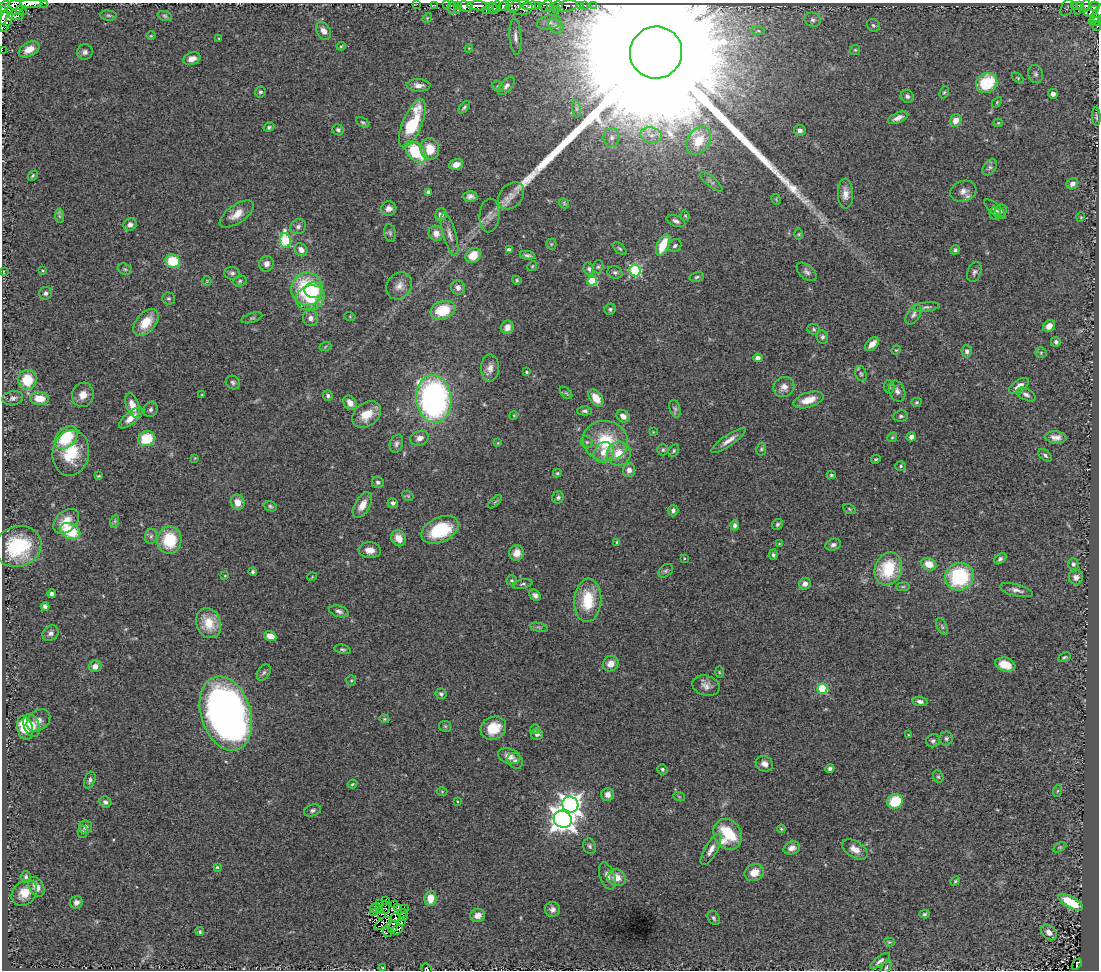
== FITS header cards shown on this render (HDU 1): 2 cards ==
NAXIS1  =                 1097
NAXIS2  =                  968

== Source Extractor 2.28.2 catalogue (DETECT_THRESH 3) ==
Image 1097 x 968 px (HDU 1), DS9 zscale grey, 1 PNG px = 1 image px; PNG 1101 x 972 px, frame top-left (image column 1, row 968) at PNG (2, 3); each listed source drawn as its Kron ellipse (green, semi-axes under 4 px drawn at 4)
Background 0.656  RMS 0.058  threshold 0.175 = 3 sigma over >= 5 px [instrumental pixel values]
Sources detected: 379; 4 with non-positive FLUX_AUTO (blend fragments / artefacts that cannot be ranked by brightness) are neither listed nor drawn; the other 375 listed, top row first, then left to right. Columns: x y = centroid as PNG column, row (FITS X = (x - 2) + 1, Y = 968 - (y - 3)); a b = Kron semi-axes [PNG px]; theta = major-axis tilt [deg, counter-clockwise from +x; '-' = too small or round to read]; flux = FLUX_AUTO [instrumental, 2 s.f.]
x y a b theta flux
32 3 11 2 0 140
44 3 2 2 - 52
417 4 3 2 - 11
435 5 3 2 - 11
446 5 2 2 - 11
558 5 5 3 - 310
581 5 4 3 - 2.2
585 5 3 3 - 39
594 5 2 2 - 5.4
1075 5 3 2 - 12
1080 5 4 3 - 93
4 6 6 4 52 540
458 6 3 3 - 38
465 6 8 5 -9 750
478 6 11 4 -2 800
489 6 4 3 - 67
504 6 5 4 - 270
513 6 8 6 5 180
531 6 9 4 4 630
538 6 3 3 - 340
547 6 6 5 - 210
567 6 10 5 12 200
1086 6 6 4 79 85
1094 6 5 4 - 360
497 7 5 4 - 120
521 7 11 7 3 570
551 7 4 3 - 21
1067 7 9 5 65 8.4
14 8 9 7 16 85
452 8 6 3 -86 52
493 8 6 3 -61 100
457 9 3 3 - 170
556 9 2 2 - 24
21 11 6 2 -19 190
486 11 3 2 - 22
1078 11 3 2 - 7.9
1091 11 8 4 19 150
16 14 8 5 6 300
1097 14 12 4 55 180
3 15 9 3 85 850
108 15 8 5 -7 8.6
165 16 7 4 -20 7
427 18 5 4 - 5.7
1095 18 4 3 - 86
6 19 13 5 74 1300
813 20 8 7 - 14
549 22 12 7 12 22
1096 22 4 3 - 46
873 25 7 6 - 8.1
556 26 8 6 -44 11
1097 26 4 3 - 15
2 27 2 2 - 5800
323 31 9 6 -59 26
758 31 7 4 -1 6.8
151 36 5 3 - 3.5
515 37 18 6 -86 24
219 39 4 3 - 3.6
341 46 4 3 - 4.5
469 48 4 3 - 3.1
29 49 11 6 28 42
2 50 2 2 - 6.3
855 50 5 5 - 5.1
85 52 8 7 - 14
656 53 26 26 - 610000
192 59 9 6 18 33
1035 74 9 7 -73 12
1018 78 7 4 -36 5.6
987 83 11 9 37 190
418 85 12 6 -2 23
498 86 6 5 - 6.7
506 86 11 5 51 13
260 92 5 5 - 8.9
944 92 6 4 65 5.7
1053 94 5 5 - 15
907 96 7 6 - 11
997 102 6 4 46 4.8
464 107 7 4 49 7.2
576 109 9 4 -82 9.1
1096 117 9 3 -86 6.3
898 118 11 5 24 22
956 120 6 5 - 39
363 122 7 4 -30 7.1
412 123 26 9 67 250
998 123 4 4 - 4.3
269 127 6 4 30 7.6
338 130 6 5 - 9.4
800 130 6 5 - 13
651 135 11 7 -13 26
612 137 9 8 - 20
699 141 15 11 55 86
430 149 11 9 -79 71
416 152 12 8 -47 220
456 164 7 5 16 36
990 167 9 6 52 12
33 176 6 3 46 5.7
711 182 14 5 -40 13
1072 184 6 5 - 19
963 191 13 10 18 28
428 192 4 4 - 13
845 194 15 7 -89 31
470 196 7 5 -3 15
511 196 15 11 48 42
776 199 5 3 - 4
564 203 5 4 - 5
389 208 8 7 - 21
995 209 13 5 -43 16
1001 211 6 5 - 7.5
237 214 20 9 35 50
995 214 6 5 - 8.2
441 215 6 5 - 24
489 215 17 10 85 27
59 216 7 4 -87 7.4
685 216 5 4 - 4.9
1081 217 4 4 - 4.3
676 221 10 5 -21 14
130 224 7 6 - 16
298 227 8 7 - 14
390 233 9 5 -80 9.3
436 233 8 7 - 33
799 234 5 3 - 4.4
450 235 22 6 -74 29
285 240 7 5 -84 290
551 244 5 5 - 5.2
663 245 11 5 67 110
675 246 7 6 - 11
620 249 8 4 -41 7.2
301 250 7 6 - 23
509 250 4 4 - 21
955 250 5 4 - 8
473 255 8 7 - 68
527 255 7 3 -9 9.9
173 261 7 6 - 140
266 264 8 7 - 26
532 266 5 4 - 4.8
598 267 6 5 - 6.8
125 269 7 5 -21 7.7
589 269 6 5 - 9.1
43 271 3 3 - 3.6
635 271 6 5 - 440
4 272 3 2 - 2.5
615 272 7 6 - 10
807 272 12 7 -41 15
974 272 10 7 70 13
232 273 8 6 -1 11
697 277 7 5 14 8.3
517 280 5 4 - 5.3
207 281 5 4 - 4.1
240 281 7 5 19 8.3
592 281 5 5 - 180
399 286 14 12 54 34
458 288 7 7 - 20
307 289 16 15 - 310
314 290 9 8 - 74
46 293 6 6 - 11
168 298 6 6 - 8
310 298 15 12 21 140
926 307 13 4 7 11
610 309 6 5 - 8.5
443 310 12 9 19 140
913 315 11 6 60 14
350 317 5 3 - 3.4
252 318 10 4 17 8
310 318 8 7 - 21
146 322 16 9 48 89
1049 326 7 5 39 33
507 327 7 6 - 30
814 329 6 5 - 6.5
822 337 7 5 -78 11
1056 342 5 5 - 8.9
872 344 8 5 44 37
325 347 6 4 21 4.9
896 350 5 4 - 4.1
967 351 6 5 - 12
1041 353 5 5 - 5.4
758 358 5 4 - 18
490 368 13 9 89 29
526 372 4 3 - 4.3
861 374 7 5 -72 8.8
27 380 10 9 - 120
233 383 7 6 - 9.6
1019 386 11 6 33 31
784 387 11 9 36 28
889 387 6 5 - 7.5
897 391 11 7 -68 18
566 393 7 4 -44 6.3
1026 394 10 5 -28 14
83 395 12 11 - 39
202 395 3 3 - 3.9
328 396 5 4 - 8.3
13 398 10 7 10 16
596 398 9 6 -54 59
39 399 9 6 -3 70
434 399 24 17 -83 1200
808 400 15 7 17 60
916 402 5 4 - 5.9
350 403 8 6 -55 25
132 405 12 6 -70 49
151 409 8 6 64 12
675 409 9 5 -74 9.3
585 411 7 4 0 9.3
367 415 16 11 40 78
514 415 4 3 - 3.2
623 416 7 5 -36 25
901 416 7 5 9 8.8
131 418 14 6 40 39
653 432 3 3 - 3.2
892 437 5 4 - 5
911 437 5 4 - 16
1056 437 10 6 -4 23
66 438 13 9 43 160
419 438 9 7 19 25
147 439 8 7 - 120
729 440 20 5 35 31
605 441 22 20 -12 190
587 442 6 5 - 7.9
498 443 4 4 - 3.4
396 444 9 6 73 13
761 449 6 5 - 6.4
663 450 6 5 - 7.8
674 451 7 5 61 7
604 452 11 9 47 55
71 453 23 18 81 160
619 454 12 12 - 79
1045 455 8 5 -40 9.2
195 458 4 3 - 2.8
876 459 5 4 - 5.3
901 466 5 4 - 6.2
629 470 7 6 - 20
557 473 4 4 - 5
831 475 4 4 - 5.4
98 476 4 3 - 4.3
378 482 6 5 - 12
408 496 6 4 -44 5.3
558 497 6 5 - 8.5
237 502 7 7 - 43
495 502 8 3 45 5.9
393 503 5 4 - 15
362 505 14 7 59 45
270 506 7 5 -22 7.3
849 509 7 4 -28 5.7
673 511 6 5 - 13
66 521 15 10 42 67
115 521 7 4 72 6.9
777 524 6 5 - 8.6
735 525 5 4 - 14
440 530 20 12 25 210
70 531 11 7 -28 170
151 536 7 6 - 11
399 538 8 7 - 38
169 540 13 12 - 170
617 542 4 3 - 4.1
779 544 4 4 - 3.3
833 545 8 6 20 12
18 546 24 20 17 270
370 550 11 8 -4 35
517 553 8 7 - 43
773 555 5 4 - 8.1
684 558 3 3 - 3.2
1000 559 7 4 37 11
929 564 8 6 -20 51
1073 564 6 5 - 9.6
888 569 17 13 70 200
666 571 8 6 39 8.6
253 572 4 4 - 6.5
225 576 4 3 - 3.1
312 577 5 3 - 2.9
959 577 14 13 - 340
1076 577 7 7 - 23
512 580 5 5 - 6.2
523 584 10 4 13 8.6
805 584 6 5 - 23
903 587 7 3 8 5.3
1016 590 17 6 -14 19
52 593 4 3 - 12
535 595 6 5 - 14
588 600 22 13 86 160
45 606 4 3 - 14
339 611 10 5 -16 14
209 623 15 12 -70 96
539 627 9 3 -13 6.5
942 627 9 5 -64 9.2
50 633 9 7 42 14
270 636 6 4 -21 52
343 649 8 4 -12 7.3
1064 657 7 4 26 6.1
611 664 8 7 - 35
1005 665 10 7 -17 56
95 666 6 6 - 28
719 672 5 3 - 3.8
264 673 9 6 58 8.8
351 681 5 4 - 4.9
706 686 14 10 -15 27
822 689 5 5 - 260
441 694 5 5 - 8.5
920 701 7 4 -7 14
226 713 38 25 -73 2700
384 719 5 4 - 4.5
38 720 13 9 38 27
32 725 12 7 -67 45
445 726 6 5 - 6.5
25 728 12 8 -75 100
493 728 13 11 27 96
535 729 5 5 - 5.6
537 734 6 5 - 11
909 735 3 2 - 3.3
946 738 7 6 - 9.7
933 741 7 6 - 11
509 756 11 7 -18 30
515 761 8 7 - 13
764 764 9 7 -28 22
662 769 5 5 - 6.5
830 769 4 4 - 11
938 777 6 5 - 6.7
90 780 8 5 71 11
352 784 5 3 - 4.9
442 791 5 3 - 3.8
1057 791 6 3 70 4.8
608 794 6 6 - 20
679 796 6 3 -20 4.2
457 801 3 2 - 3.3
895 801 8 7 - 130
105 802 6 5 - 13
570 805 8 7 - 2300
312 810 9 6 18 10
563 819 9 8 - 4100
85 827 6 6 - 17
781 829 4 3 - 4.4
83 832 6 5 - 6.7
728 834 16 13 -58 180
590 846 8 6 -73 9.5
1060 847 7 4 30 5.7
792 848 8 6 21 24
855 849 14 8 -32 37
711 850 17 6 61 29
217 867 4 4 - 4.7
754 872 10 8 25 46
607 876 14 7 -71 28
26 877 6 5 - 9.7
617 877 9 8 - 50
955 881 5 4 - 4.9
36 887 10 7 -58 31
24 893 14 11 45 52
430 898 8 6 85 61
386 900 4 2 - 4.9
76 902 6 6 - 18
1071 902 14 5 -29 120
379 903 4 2 - 9.2
395 905 3 2 - 4
385 907 6 2 85 6.8
398 907 3 2 - 9.4
375 908 5 2 - 3.5
404 909 3 2 - 3.4
553 909 7 7 - 18
380 910 2 2 - 0.0035
374 912 4 2 - 7.1
403 913 5 2 - 5.8
382 914 3 2 - 4.3
924 914 5 4 - 6
478 915 7 6 - 30
403 916 4 2 - 5
395 918 4 3 - 13
714 918 7 5 -60 9.6
401 922 2 2 - 3.7
382 923 9 2 36 4.8
393 927 6 3 66 1.2
397 929 6 3 38 4.7
200 932 4 3 - 5.4
387 932 5 4 - 6.4
1049 932 9 6 -44 23
889 942 5 4 - 4.7
880 961 12 4 37 15
1077 964 6 3 51 26
382 968 3 2 - 4.4
886 968 8 4 64 8.3
426 969 5 5 - 4.9
At the frame edge (FLAGS 8, measured only in part): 12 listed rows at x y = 32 3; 44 3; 417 4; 4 6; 14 8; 1097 14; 3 15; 1097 26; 2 27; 2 50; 886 968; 426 969
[4 non-positive-flux detections neither listed nor drawn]